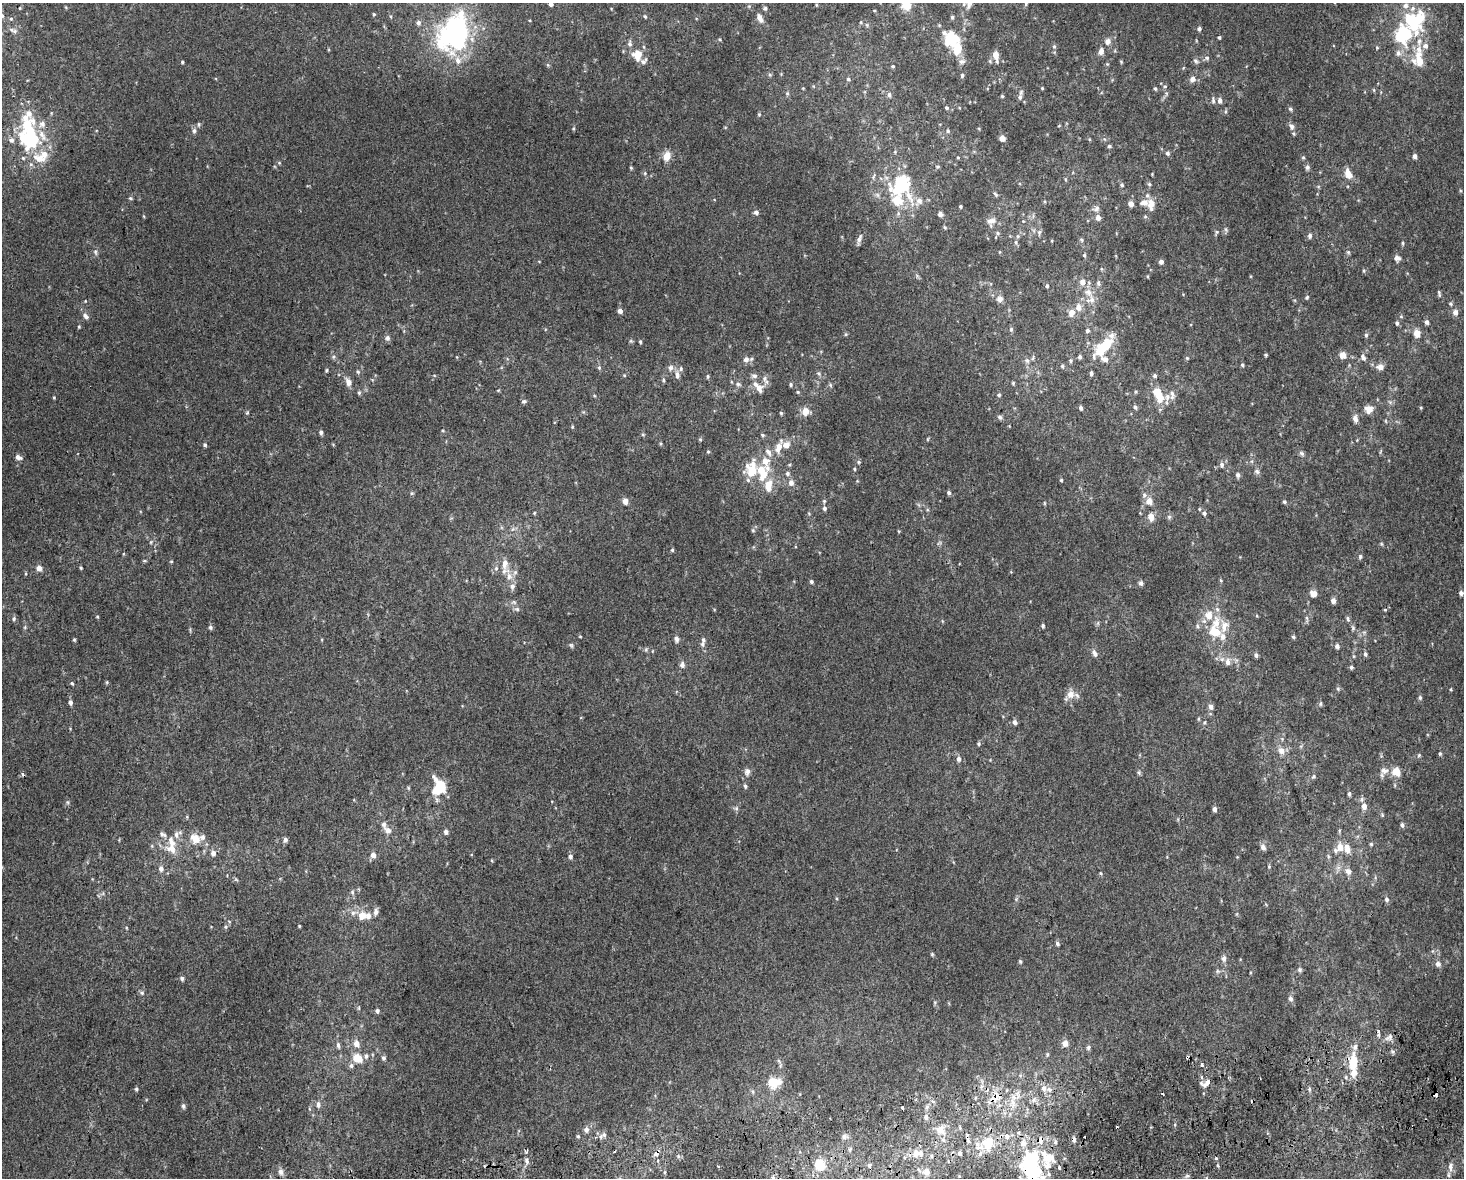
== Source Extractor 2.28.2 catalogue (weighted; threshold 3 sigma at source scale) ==
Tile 5 of 3 x 4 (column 2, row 2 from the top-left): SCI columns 1483-2944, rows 2396-3571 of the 4470 x 4790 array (HDU 1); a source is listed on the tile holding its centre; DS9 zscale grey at full resolution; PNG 1466 x 1180 px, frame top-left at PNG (2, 3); no overlay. Shown black and unused: <1% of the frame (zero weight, under 2 of 3 exposures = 2% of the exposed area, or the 3 px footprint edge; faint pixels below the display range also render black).
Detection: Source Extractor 2.28.2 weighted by HDU 2 'WHT'; one run over the whole footprint, this tile lists its part. Background 0.00318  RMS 0.0056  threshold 0.0251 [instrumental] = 3 sigma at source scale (4.5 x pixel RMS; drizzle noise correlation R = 1.50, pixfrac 1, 0.0396/0.0396 arcsec/px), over >= 5 px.
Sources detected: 461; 8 inside a brighter object's white glare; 7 cosmic-ray / hot-pixel residue — not listed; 45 inside a brighter listed object's ellipse — not listed separately; the other 401 listed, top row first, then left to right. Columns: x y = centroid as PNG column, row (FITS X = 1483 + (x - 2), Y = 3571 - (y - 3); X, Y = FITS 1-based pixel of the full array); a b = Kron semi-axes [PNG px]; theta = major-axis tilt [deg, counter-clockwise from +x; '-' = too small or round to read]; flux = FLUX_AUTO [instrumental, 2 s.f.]
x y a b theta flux
551 4 4 4 - 1.9
1026 4 7 4 71 0.75
816 5 5 3 - 0.49
906 5 12 9 -61 10
969 6 11 7 66 2.9
1406 6 8 7 - 2.4
765 8 5 5 - 1
374 14 4 4 - 0.58
2 16 6 5 - 0.99
645 16 4 3 - 0.67
952 17 5 4 - 0.87
760 18 13 7 -64 3
11 19 5 5 - 0.85
1410 19 19 13 43 17
861 22 4 4 - 0.63
418 23 6 5 - 1.5
867 25 6 4 -71 0.74
1199 29 5 5 - 1.4
11 30 7 6 - 1.6
456 33 32 25 59 120
1403 34 15 13 42 41
1219 37 4 3 - 0.72
948 40 18 13 89 15
1108 41 9 8 - 3
1419 41 13 7 78 4.1
630 44 8 6 -89 1.7
1054 46 6 5 - 0.97
1425 46 7 6 - 2.7
1101 51 8 6 70 3.1
1398 53 9 8 - 2.6
637 55 12 11 - 8.4
996 55 12 6 -80 5.1
1207 58 7 6 - 1.4
962 61 10 7 6 2.1
1196 61 8 6 -47 1.4
1420 61 17 14 -14 9.4
182 62 4 4 - 0.63
1121 62 5 4 - 0.56
893 66 4 3 - 0.65
770 75 6 4 -19 0.72
962 75 5 4 - 1.1
848 79 5 4 - 0.9
1193 79 8 8 - 2.5
1165 86 5 5 - 0.87
1042 88 3 3 - 0.54
1155 88 5 4 - 0.81
1374 90 6 3 -71 0.6
787 93 6 4 -46 0.77
889 95 6 5 - 1.4
1002 96 4 4 - 0.64
1020 97 9 6 84 1.7
1213 100 10 5 -85 1.3
1220 101 6 5 - 2.4
947 108 4 4 - 1
1290 109 6 4 -40 0.97
28 114 20 10 54 8.3
759 114 5 4 - 0.66
42 124 10 9 - 3.4
1059 126 5 3 - 0.45
1291 126 10 7 -56 2.4
573 128 5 4 - 0.65
194 131 6 6 - 1.7
948 131 6 5 - 1
31 137 21 13 -7 35
1002 138 4 4 - 6.2
11 140 7 6 - 1.9
1109 146 5 4 - 0.79
895 152 5 3 - 0.56
1167 153 6 5 - 1.3
667 156 9 7 67 6.5
1415 156 4 4 - 2.5
958 157 5 3 - 0.47
39 158 19 12 -19 9
1303 158 5 4 - 0.81
279 163 6 4 -1 0.63
937 167 6 4 17 0.77
1307 167 6 5 - 1.6
631 168 5 4 - 0.67
645 173 5 5 - 0.76
1348 174 10 6 -67 6.8
873 176 9 3 69 0.87
1065 179 6 3 -72 0.56
1149 184 6 5 - 0.93
1122 185 6 5 - 0.97
995 194 7 4 -56 1
131 198 5 4 - 0.72
897 200 31 26 -66 34
1131 204 5 5 - 3.8
1151 205 17 9 88 6.2
960 206 4 4 - 0.72
1096 209 10 8 28 2.2
756 212 6 5 - 1.7
940 214 6 5 - 1.7
1098 218 7 6 - 2.6
991 221 14 9 16 3.7
1023 221 5 3 - 0.47
945 227 6 4 -67 0.71
1226 229 6 5 - 0.96
1039 232 8 5 88 1.5
998 233 6 5 - 1
1018 236 6 5 - 0.96
1310 236 7 5 77 1.5
859 239 14 4 79 1.7
1081 240 6 5 - 0.89
1052 241 5 3 - 0.42
1016 242 7 5 -71 1.2
1403 243 5 4 - 0.68
95 252 9 5 -80 1.3
1348 252 5 5 - 0.9
1084 255 5 4 - 0.81
1397 258 7 6 - 2.4
1161 262 5 5 - 2.1
1364 271 5 3 - 0.63
1098 283 9 5 -90 1.5
1047 286 4 4 - 0.9
1088 292 16 10 -51 6.1
1439 293 11 4 -77 1.1
1307 297 6 4 59 0.73
1000 299 8 8 - 2.6
1450 304 5 5 - 0.83
1078 307 9 7 -84 3.8
620 311 5 4 - 2.7
1455 312 6 5 - 3
1071 313 9 7 78 3.9
85 316 9 6 -37 2.1
1401 316 5 5 - 0.67
1427 322 5 5 - 2.1
1397 323 6 5 - 1.2
79 327 5 4 - 0.58
1011 329 6 5 - 0.98
1087 331 6 5 - 1.2
846 334 6 4 90 0.65
1417 334 10 8 -83 4.3
1366 335 5 5 - 0.91
387 338 8 6 89 1.6
631 341 6 4 -43 0.71
640 342 4 3 - 0.76
1103 348 23 12 40 20
1266 355 4 3 - 0.7
1343 355 5 5 - 6.1
333 357 6 5 - 1
1080 357 5 4 - 1.2
1363 357 9 5 -73 1.9
1033 358 9 3 77 0.87
1187 358 6 4 -44 0.73
746 359 8 7 - 2.7
1027 360 8 6 -48 1.6
1071 361 6 5 - 0.98
1242 365 4 4 - 0.83
1062 366 5 4 - 0.78
1380 367 7 6 - 3.6
599 368 6 5 - 0.84
670 368 7 7 - 2.1
326 370 5 4 - 0.72
358 372 7 5 -57 1
819 373 7 5 -55 1.1
1091 373 5 4 - 1.3
624 375 4 3 - 0.46
677 375 11 6 -81 2.4
708 376 6 4 -89 0.76
754 376 8 6 -25 1.7
1155 376 5 5 - 1.2
764 379 9 6 -87 2.1
663 380 5 4 - 0.74
349 382 8 6 -66 3.7
1013 383 4 4 - 0.61
738 384 8 5 -11 1.4
791 384 5 5 - 0.88
830 385 6 5 - 0.82
759 388 12 8 -68 4.4
498 390 5 3 - 0.46
798 392 4 4 - 0.57
1157 392 15 9 -68 11
359 393 5 4 - 0.88
999 395 5 5 - 0.83
1167 397 21 13 75 6.2
54 398 4 3 - 0.56
524 401 6 5 - 1.1
1135 407 6 4 -73 1
1081 408 5 4 - 1.4
1421 408 4 4 - 0.52
1369 409 10 9 - 4
805 411 8 8 - 5.5
247 413 5 4 - 0.66
781 413 4 4 - 0.66
1000 417 7 5 -29 1.3
1355 419 9 6 -81 2.4
572 427 5 4 - 0.61
443 430 5 3 - 0.52
321 432 5 4 - 1.3
643 435 5 3 - 0.63
762 435 5 4 - 0.75
700 439 5 4 - 0.68
928 439 6 3 71 0.54
660 443 5 3 - 0.64
205 445 5 4 - 1
779 447 17 8 69 6.1
708 452 4 4 - 0.61
768 452 12 7 -54 3
1302 453 8 6 -45 1.3
18 457 8 5 -24 2.1
859 462 5 4 - 0.81
1222 465 7 5 78 1.8
854 469 4 4 - 0.61
752 470 10 8 85 22
1257 471 8 7 - 1.5
762 473 21 15 -87 18
788 474 6 6 - 1.3
1238 475 7 5 -85 1.5
1061 480 4 4 - 0.62
791 483 8 7 - 2.8
412 493 6 5 - 0.77
949 493 5 5 - 1.3
1144 495 7 7 - 1.6
625 501 5 4 - 4.9
824 501 6 5 - 0.81
1149 501 6 6 - 5.4
1284 502 5 4 - 0.92
1044 503 5 3 - 0.54
824 508 6 5 - 1.4
534 513 4 4 - 0.54
1204 513 7 6 - 1.5
1151 517 11 8 -84 3.9
1169 517 6 5 - 1.1
753 530 5 5 - 0.82
898 531 5 3 - 0.46
151 542 5 4 - 0.67
939 543 6 4 18 0.82
1382 544 6 4 -70 0.65
672 550 4 4 - 0.75
1360 556 7 5 88 0.98
144 561 6 4 0 0.64
171 561 5 3 - 0.5
505 564 15 8 88 5.2
39 568 5 5 - 3.2
81 568 3 3 - 0.59
496 568 6 5 - 1.2
26 573 4 3 - 0.5
509 576 11 8 -77 4.3
1220 580 4 3 - 0.74
811 582 5 5 - 0.94
1141 583 6 6 - 1.5
1461 593 5 4 - 1.8
1313 594 6 5 - 5.2
1333 601 5 5 - 3
517 609 7 6 - 1.3
1209 615 10 10 - 6.8
98 617 5 3 - 0.56
1307 618 6 4 -71 0.95
14 619 6 5 - 1
1348 619 7 4 -83 1.1
1043 626 5 4 - 0.99
1197 626 6 5 - 1.1
1224 626 17 11 77 6.2
25 627 6 4 73 0.74
210 627 5 5 - 1.2
1215 632 13 9 -21 12
580 636 5 3 - 0.43
1293 637 5 4 - 0.95
676 639 7 5 -72 1.8
74 640 5 4 - 0.67
702 644 7 7 - 1.6
571 645 7 5 -73 0.95
1337 646 5 5 - 1.9
646 649 6 5 - 0.87
1094 653 10 6 -66 2.3
1365 654 6 5 - 1.2
1256 655 5 5 - 1.5
1228 662 9 7 85 2.9
682 665 7 6 - 2.3
1351 667 5 4 - 0.96
107 682 5 3 - 0.58
72 683 5 4 - 0.69
1338 689 5 5 - 0.85
1451 689 4 3 - 0.51
1070 694 10 9 - 5.3
1420 698 6 5 - 1
70 702 5 4 - 2
1320 704 6 5 - 0.95
1211 707 8 6 -75 1.9
1014 722 6 5 - 1.8
1205 722 5 3 - 0.62
979 744 5 5 - 0.84
1301 746 6 4 72 0.77
1281 751 9 8 - 3.9
1440 754 6 4 -77 0.87
1419 755 6 4 47 0.73
959 759 7 6 - 2
1384 771 11 10 - 3.5
1396 771 10 9 - 6.3
747 772 9 7 80 2.4
1139 773 6 5 - 0.92
1314 776 6 5 - 0.93
435 779 11 6 -61 2.6
745 786 6 4 -78 1
440 787 12 9 50 22
1349 794 6 4 89 1.1
1364 806 6 5 - 3.9
736 808 6 6 - 1.1
1215 809 5 4 - 1.9
1382 815 6 3 -72 0.63
187 817 5 3 - 0.55
1402 825 6 5 - 1.2
388 830 8 6 -35 3.6
446 832 5 4 - 2.1
163 834 11 6 -30 1.8
177 834 13 7 39 3.1
195 839 10 8 -46 8
285 840 6 5 - 1.6
1371 844 4 4 - 0.7
1263 847 8 6 -49 2
1340 847 10 9 - 5.6
172 848 14 12 -52 7.7
213 853 7 6 - 2.5
373 855 6 5 - 3.1
570 856 6 5 - 1.4
1328 856 6 4 -72 0.8
1269 867 6 5 - 0.64
161 869 7 6 - 2.3
1348 871 9 8 - 2.8
1101 873 5 3 - 0.61
236 879 6 4 -20 0.74
352 892 7 5 -73 1.2
1016 899 5 5 - 0.76
1386 899 6 6 - 1.4
376 912 8 6 80 2.6
353 913 11 7 12 3.4
362 916 7 6 - 7.7
368 916 8 7 - 2.9
229 921 5 3 - 0.54
299 926 4 3 - 0.51
225 927 6 5 - 0.9
1057 943 5 4 - 1.2
932 954 5 4 - 0.68
1224 958 9 6 89 2.1
1020 961 5 4 - 0.8
1438 964 6 5 - 2.9
1300 970 6 5 - 1.2
1217 971 6 5 - 1.1
182 978 6 5 - 1.3
142 993 7 5 -28 1.2
1290 999 7 6 - 1.8
377 1011 6 5 - 1.3
1390 1037 8 6 88 2.1
1065 1043 8 7 - 3.5
356 1044 7 6 - 4.1
338 1045 8 5 -79 1.5
1088 1047 7 6 - 1.3
1047 1054 6 4 72 0.84
366 1056 7 5 81 1.3
1187 1057 4 3 - 1.5
358 1058 9 6 -29 13
383 1058 6 5 - 1.2
779 1061 7 4 -46 0.95
1353 1062 25 12 88 15
1202 1064 5 4 - 1.4
351 1066 7 7 - 1.6
1020 1075 6 5 - 1
773 1082 11 8 -3 15
1206 1083 13 7 26 3.2
1044 1088 9 8 - 3.6
136 1089 5 4 - 0.82
1309 1089 7 4 -83 1.1
753 1092 6 4 -72 0.84
1163 1094 3 2 - 0.51
1435 1094 4 3 - 2.9
996 1097 12 9 36 9.7
1013 1103 15 7 -85 5.4
318 1105 9 5 -88 1.7
183 1106 8 5 -88 1.2
902 1107 3 3 - 2.6
926 1117 7 5 90 2
586 1130 7 6 - 2.1
941 1130 18 14 -32 8.1
1019 1133 5 3 - 0.95
604 1135 8 7 - 2.1
578 1136 5 4 - 0.73
1007 1136 4 3 - 10
844 1137 7 6 - 1.8
1074 1139 6 4 -80 1.9
968 1140 9 5 -66 1.7
1040 1140 11 9 64 4.7
1055 1142 6 5 - 1.3
1023 1143 10 10 - 4.7
988 1144 16 12 78 17
850 1149 5 5 - 0.83
916 1153 12 10 69 4.4
960 1153 6 5 - 1.7
655 1154 4 3 - 34
1049 1158 20 14 6 12
1216 1158 3 3 - 1.8
527 1161 7 5 -73 1.6
820 1165 10 9 - 12
869 1165 5 4 - 0.93
1450 1167 13 7 87 3.1
1031 1171 17 10 -47 61
281 1172 8 7 - 2.3
665 1172 5 3 - 0.66
927 1172 7 6 - 4.2
1187 1176 6 4 18 1
773 1178 7 5 -87 1.4
Overlapping masked pixels (flux is a lower limit): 9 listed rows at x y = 1187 1057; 1435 1094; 996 1097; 941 1130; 1074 1139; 968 1140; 1040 1140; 655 1154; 1031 1171
Isophote crosses this tile's border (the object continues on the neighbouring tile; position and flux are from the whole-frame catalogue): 7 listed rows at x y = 551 4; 1026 4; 906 5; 2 16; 456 33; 1031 1171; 773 1178
Unlisted compact peaks at least as high as the median listed source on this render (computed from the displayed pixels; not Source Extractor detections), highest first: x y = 1392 1051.